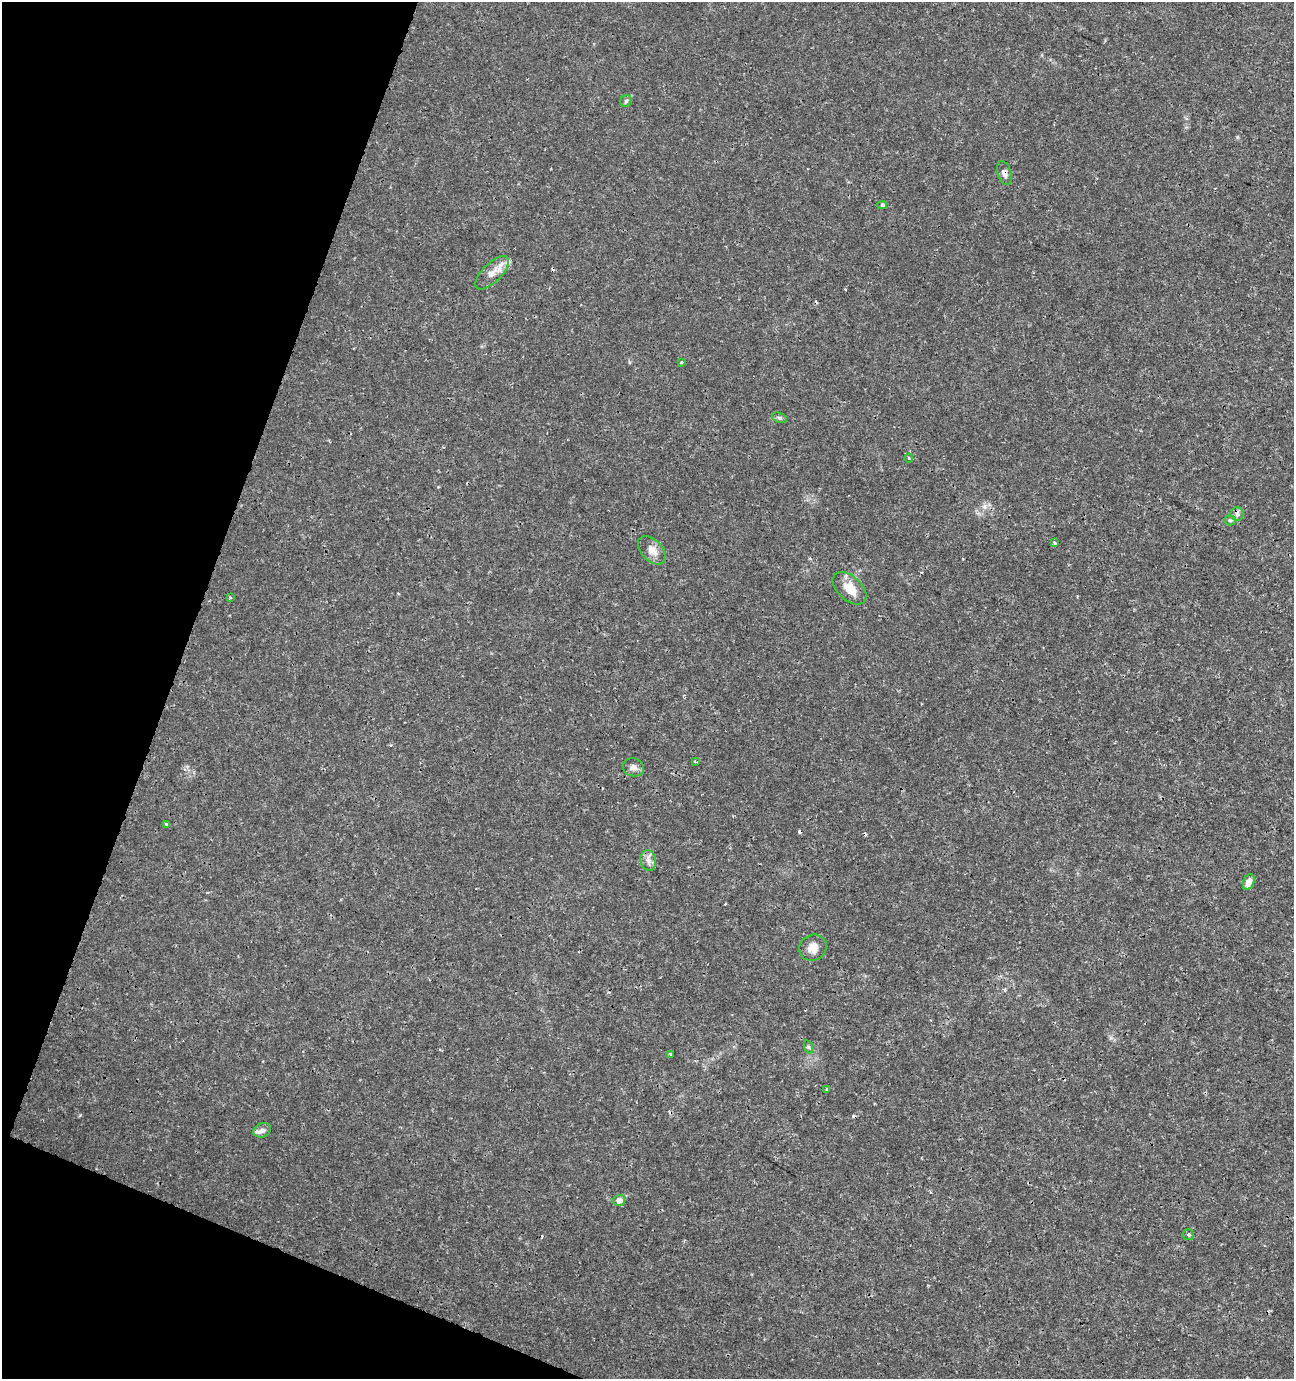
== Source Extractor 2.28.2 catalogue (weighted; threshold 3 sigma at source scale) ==
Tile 9 of 4 x 4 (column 1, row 3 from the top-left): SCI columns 211-1502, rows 1386-2762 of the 5654 x 5517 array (HDU 1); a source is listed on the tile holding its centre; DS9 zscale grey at full resolution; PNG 1296 x 1381 px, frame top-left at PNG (2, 2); each listed source drawn as its Kron ellipse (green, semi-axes under 4 px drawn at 4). Shown black and unused: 18% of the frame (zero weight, under 3 of 4 exposures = <1% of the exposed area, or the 3 px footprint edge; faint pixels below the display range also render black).
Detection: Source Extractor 2.28.2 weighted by HDU 2 'WHT'; one run over the whole footprint, this tile lists its part. Background 0.0017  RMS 0.001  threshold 0.00448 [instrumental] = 3 sigma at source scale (4.5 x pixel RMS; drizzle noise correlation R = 1.50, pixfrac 1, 0.0396/0.0396 arcsec/px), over >= 5 px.
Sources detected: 31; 4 cosmic-ray / hot-pixel residue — neither listed nor drawn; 2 inside a brighter listed object's ellipse — not listed separately; the other 25 listed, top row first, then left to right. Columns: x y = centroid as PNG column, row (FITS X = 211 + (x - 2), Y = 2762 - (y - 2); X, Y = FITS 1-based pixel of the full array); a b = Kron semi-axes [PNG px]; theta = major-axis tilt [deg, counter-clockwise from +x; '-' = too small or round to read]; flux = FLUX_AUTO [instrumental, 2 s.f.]
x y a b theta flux
626 101 6 5 - 0.21
1004 173 12 7 -72 0.43
882 205 5 4 - 0.16
492 273 21 9 45 1
681 362 3 3 - 0.16
779 418 8 5 -19 0.2
909 458 4 3 - 0.093
1237 514 7 6 - 0.27
1230 520 5 5 - 0.16
1054 542 4 3 - 0.19
652 550 17 10 -45 0.89
850 588 20 12 -42 1.6
230 598 3 3 - 0.11
695 761 3 3 - 0.11
633 767 11 9 -16 0.5
166 824 3 3 - 0.14
648 860 10 8 -79 0.51
1249 882 8 5 69 0.76
813 948 14 12 32 0.99
809 1047 7 4 -71 0.15
670 1054 3 3 - 0.12
826 1089 3 2 - 0.085
262 1130 9 7 24 0.37
619 1200 6 5 - 0.63
1188 1235 5 5 - 0.16
Overlapping masked pixels (flux is a lower limit): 1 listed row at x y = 1004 173